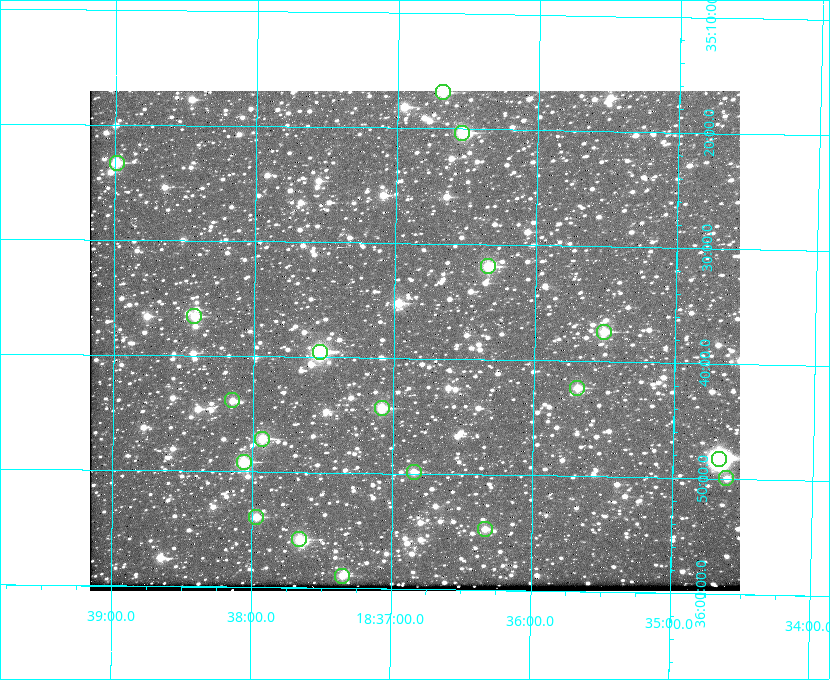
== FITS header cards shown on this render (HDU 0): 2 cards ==
NAXIS1  =                  650 / Width of table row in bytes
NAXIS2  =                  500 / Number of rows in table

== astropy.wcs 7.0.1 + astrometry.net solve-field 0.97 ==
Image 650 x 500 px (HDU 0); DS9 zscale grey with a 90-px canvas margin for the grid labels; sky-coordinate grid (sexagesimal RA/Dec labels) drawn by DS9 from the SOLVED WCS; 19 Tycho-2 reference stars matched to detected sources circled (green)
Header WCS: none
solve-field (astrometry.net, Tycho-2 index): SOLVED blind (the file carries no WCS)
Solved WCS: RA---TAN-SIP/DEC--TAN-SIP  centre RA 18:36:51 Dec +35:38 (279.21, +35.64 deg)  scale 5.21 arcsec/px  FOV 56.5' x 43.4'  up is +179 deg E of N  parity flipped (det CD > 0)
(file carries no celestial WCS; the grid is the blind solution)
Tycho-2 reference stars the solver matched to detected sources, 19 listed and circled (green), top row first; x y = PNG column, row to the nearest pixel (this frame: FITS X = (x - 90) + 1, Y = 500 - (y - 91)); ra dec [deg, ICRS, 3 dp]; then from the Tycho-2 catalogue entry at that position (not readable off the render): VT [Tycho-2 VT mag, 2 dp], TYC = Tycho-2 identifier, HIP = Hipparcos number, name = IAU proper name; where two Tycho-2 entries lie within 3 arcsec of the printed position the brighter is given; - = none
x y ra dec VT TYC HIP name
443 92 279.169 +35.281 10.53 2645-756-1 - -
462 133 279.134 +35.339 9.91 2645-980-1 - -
117 163 279.747 +35.388 10.29 2645-648-1 - -
488 266 279.085 +35.532 9.84 2645-710-1 - -
194 316 279.606 +35.610 10.50 2645-565-1 - -
604 332 278.877 +35.623 10.37 2632-1282-1 - -
320 352 279.382 +35.660 8.88 2649-136-1 91311 -
577 388 278.922 +35.705 10.37 2636-96-1 - -
232 400 279.537 +35.731 11.00 2649-31-1 - -
382 408 279.271 +35.739 10.27 2649-22-1 - -
262 439 279.483 +35.786 9.96 2649-1276-1 - -
719 459 278.667 +35.805 7.78 2636-68-1 91080 -
244 462 279.516 +35.819 10.07 2649-1464-1 - -
414 472 279.212 +35.831 10.99 2649-1529-1 - -
726 478 278.654 +35.833 11.29 2636-133-1 - -
256 517 279.492 +35.899 10.86 2649-1492-1 - -
485 529 279.083 +35.912 11.42 2649-1448-1 - -
299 539 279.414 +35.931 10.32 2649-1381-1 - -
342 576 279.337 +35.982 10.50 2649-1232-1 - -